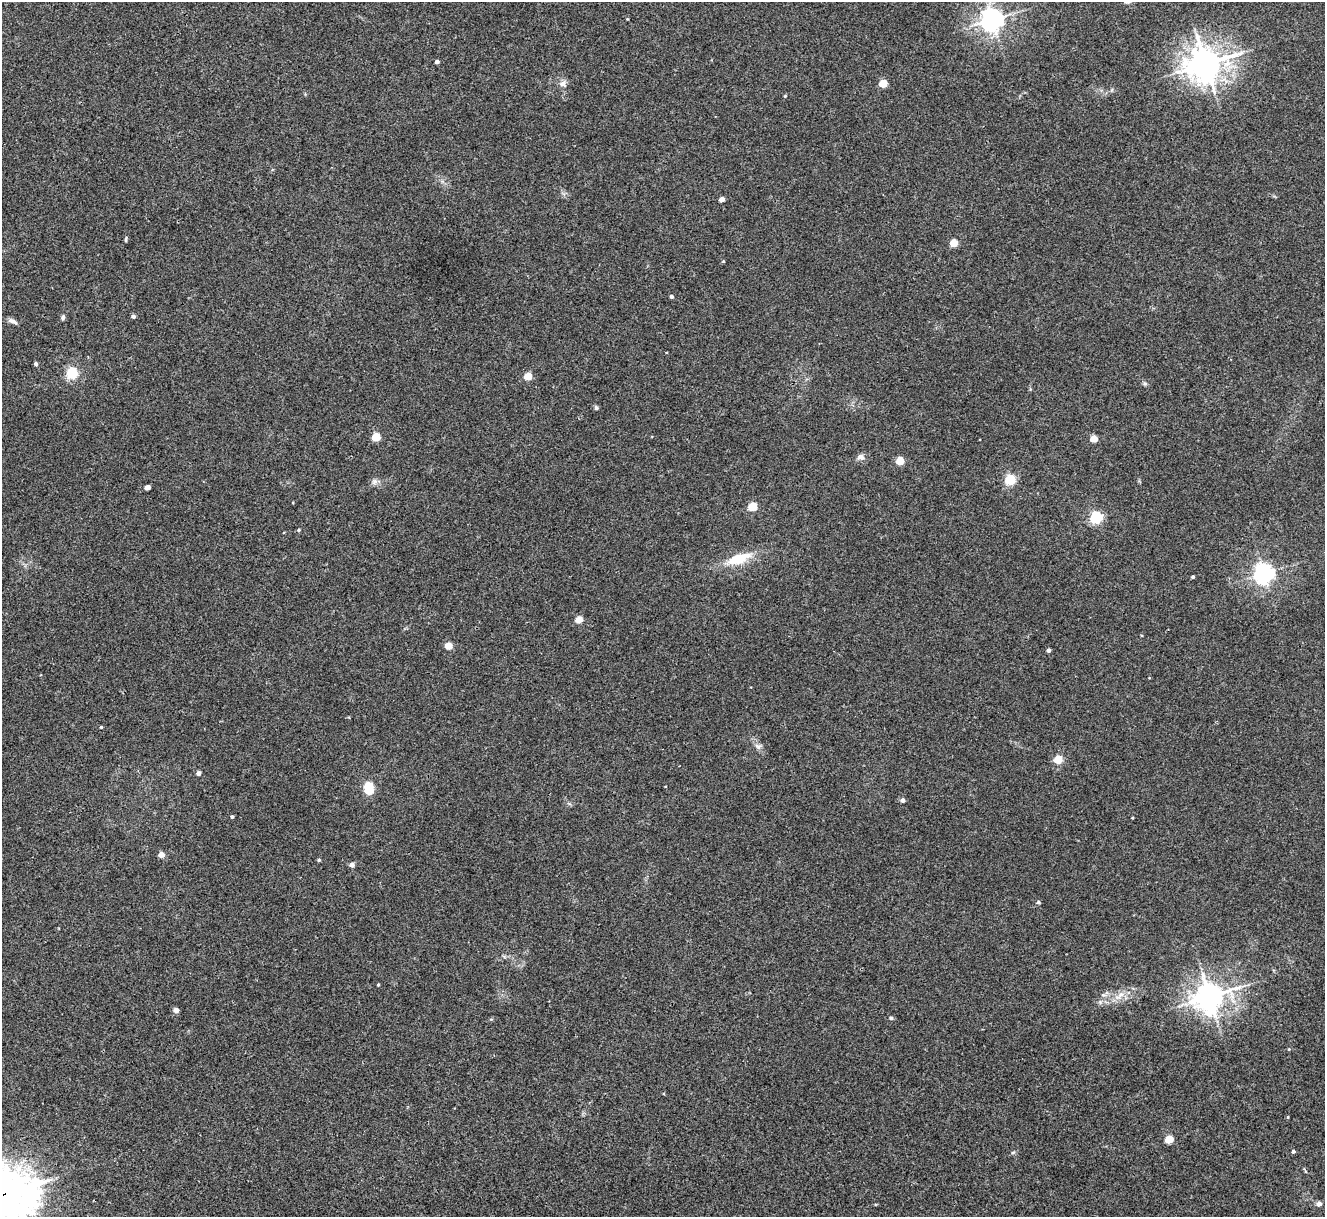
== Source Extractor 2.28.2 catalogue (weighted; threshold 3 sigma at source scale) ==
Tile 7 of 4 x 4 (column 3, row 2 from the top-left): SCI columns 2651-3973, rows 2705-3919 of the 5298 x 5285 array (HDU 1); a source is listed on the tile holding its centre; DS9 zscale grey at full resolution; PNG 1327 x 1219 px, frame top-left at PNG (2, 2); no overlay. Shown black and unused: <1% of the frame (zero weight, under 3 of 4 exposures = <1% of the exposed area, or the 3 px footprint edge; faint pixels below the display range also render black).
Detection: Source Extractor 2.28.2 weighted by HDU 2 'WHT'; one run over the whole footprint, this tile lists its part. Background 0.035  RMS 0.0047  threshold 0.0211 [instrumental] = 3 sigma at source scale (4.5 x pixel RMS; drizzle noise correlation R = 1.50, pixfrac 1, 0.05/0.05 arcsec/px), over >= 5 px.
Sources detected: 61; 1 inside a brighter object's white glare — not listed; the other 60 listed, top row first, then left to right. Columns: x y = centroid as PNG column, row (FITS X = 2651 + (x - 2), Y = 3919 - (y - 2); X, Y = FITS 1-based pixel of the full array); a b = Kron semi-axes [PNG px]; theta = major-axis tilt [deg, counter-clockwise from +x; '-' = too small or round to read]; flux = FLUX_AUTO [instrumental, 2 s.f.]
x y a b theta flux
992 20 7 7 - 370
437 62 4 3 - 1.7
1205 64 12 11 - 630
563 83 10 8 14 2.2
883 83 5 4 - 14
785 96 4 3 - 0.39
722 199 4 4 - 3.5
126 239 8 3 90 0.56
954 243 5 4 - 13
723 261 4 3 - 0.4
671 296 4 3 - 1.1
133 316 4 4 - 1.4
63 317 6 5 - 1
12 321 13 5 -23 1.8
36 364 5 4 - 1
72 373 5 5 - 55
528 376 5 4 - 12
1145 383 6 4 -1 0.73
596 408 6 5 - 0.81
376 437 5 4 - 17
1094 439 5 4 - 9.3
861 457 10 7 -12 2
900 461 5 4 - 14
1010 479 5 5 - 42
374 482 9 7 44 1.7
147 487 4 4 - 3.9
752 506 5 4 - 18
1096 517 5 5 - 65
299 530 5 4 - 0.59
738 559 26 11 18 13
1264 573 7 6 - 240
1193 577 3 3 - 0.74
579 620 5 4 - 10
448 646 5 4 - 9.6
1049 650 4 3 - 1.4
101 727 3 3 - 0.54
758 747 10 6 -23 1.7
1058 759 5 4 - 14
199 773 4 4 - 2.5
369 786 6 5 - 26
903 800 4 4 - 1.8
232 817 3 3 - 0.79
1132 818 3 2 - 0.35
161 854 4 4 - 4.4
319 860 4 4 - 0.5
352 865 4 4 - 3
1038 902 4 4 - 0.87
378 985 3 3 - 0.46
1121 994 10 7 30 2.7
1103 995 7 4 17 0.94
1209 996 9 8 - 630
176 1010 4 4 - 4
891 1018 5 5 - 0.66
1289 1049 5 3 - 0.37
1288 1117 4 3 - 0.38
1169 1139 5 4 - 14
1293 1151 4 4 - 0.91
1013 1152 6 4 20 0.63
4 1194 18 16 -37 1500
1319 1204 5 4 - 2.4
Overlapping masked pixels (flux is a lower limit): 1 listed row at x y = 4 1194
Isophote crosses this tile's border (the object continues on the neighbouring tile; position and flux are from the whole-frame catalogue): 1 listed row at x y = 4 1194